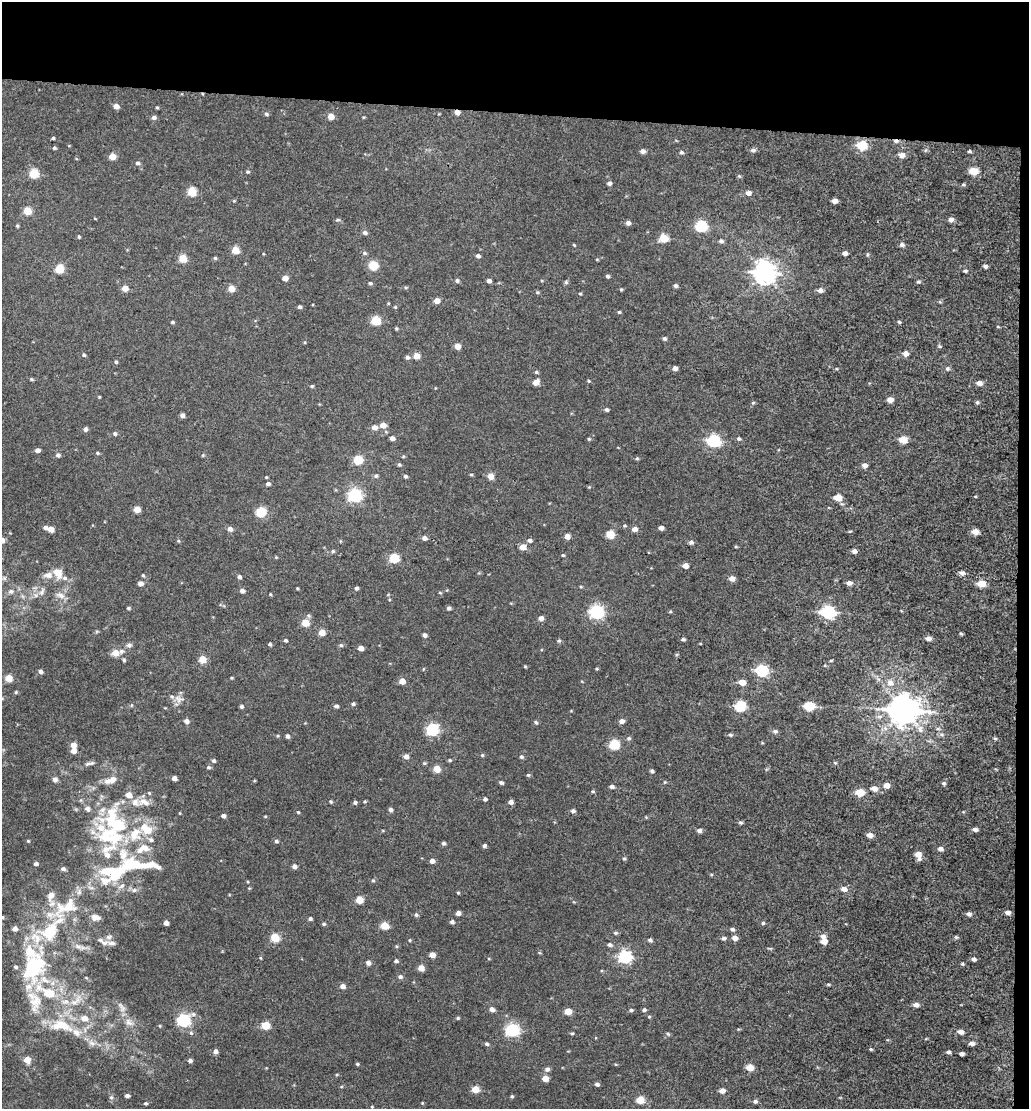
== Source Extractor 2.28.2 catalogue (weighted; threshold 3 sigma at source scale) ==
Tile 2 of 2 x 2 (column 2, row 1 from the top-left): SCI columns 2739-3765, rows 1991-3097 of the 4785 x 4449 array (HDU 1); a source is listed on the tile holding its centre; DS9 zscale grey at full resolution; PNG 1031 x 1111 px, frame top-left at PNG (2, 2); no overlay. Shown black and unused: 11% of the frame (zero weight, under 3 of 5 exposures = <1% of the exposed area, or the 3 px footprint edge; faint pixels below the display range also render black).
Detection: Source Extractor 2.28.2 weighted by HDU 2 'WHT'; one run over the whole footprint, this tile lists its part. Background 0.00344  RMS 0.0033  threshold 0.0147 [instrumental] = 3 sigma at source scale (4.5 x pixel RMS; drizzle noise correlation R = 1.50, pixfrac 1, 0.0396/0.0396 arcsec/px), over >= 5 px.
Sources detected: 385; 1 cosmic-ray / hot-pixel residue — not listed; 34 inside a brighter listed object's ellipse — not listed separately; the other 350 listed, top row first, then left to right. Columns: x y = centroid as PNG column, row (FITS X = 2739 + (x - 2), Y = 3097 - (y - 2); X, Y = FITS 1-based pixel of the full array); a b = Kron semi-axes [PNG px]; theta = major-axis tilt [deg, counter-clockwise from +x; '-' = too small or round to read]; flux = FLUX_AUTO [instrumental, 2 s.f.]
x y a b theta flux
116 106 5 4 - 2.3
157 107 4 3 - 0.38
457 112 4 4 - 2.2
266 114 6 4 -18 0.57
331 116 5 4 - 3.7
154 117 5 5 - 1.1
53 138 3 3 - 0.44
862 145 6 5 - 14
54 148 4 4 - 0.61
753 150 6 5 - 1
642 151 5 5 - 1.2
969 151 4 3 - 0.47
681 152 6 5 - 0.74
902 155 7 6 - 2.1
112 156 5 5 - 5.3
138 163 5 5 - 0.78
974 171 6 5 - 7.9
248 172 4 4 - 0.5
34 174 5 5 - 13
739 176 5 4 - 0.42
609 183 5 4 - 1.1
963 184 5 4 - 0.44
192 192 5 5 - 12
748 193 5 5 - 1.8
234 201 5 3 - 0.29
835 201 5 4 - 1.8
27 211 5 5 - 8.5
338 220 6 5 - 0.51
951 220 6 5 - 1.3
628 223 4 4 - 1.4
17 226 5 4 - 0.4
701 226 7 6 - 30
365 232 6 5 - 0.88
79 237 4 3 - 0.37
663 238 5 5 - 9.2
721 241 6 5 - 0.82
574 245 4 3 - 0.32
902 245 6 5 - 0.83
235 250 5 5 - 7.2
364 253 6 5 - 0.61
845 253 5 4 - 1.4
867 254 6 3 82 0.39
478 256 4 4 - 0.95
183 258 5 5 - 7.8
215 258 5 4 - 0.49
597 259 5 3 - 0.27
373 265 5 5 - 13
985 266 5 4 - 0.77
59 269 5 5 - 12
965 271 5 3 - 0.51
765 273 8 8 - 260
607 276 5 4 - 0.59
285 278 4 4 - 2.8
457 281 5 5 - 0.75
489 281 4 4 - 1.2
566 282 5 5 - 0.56
918 282 6 4 -2 0.52
370 283 5 4 - 0.56
675 286 5 4 - 0.74
125 288 5 5 - 3.1
231 289 5 5 - 4.1
621 289 4 3 - 0.36
820 290 6 5 - 1.3
537 292 5 4 - 0.43
580 294 4 4 - 0.33
437 301 5 5 - 2.7
299 307 4 4 - 0.69
395 307 4 4 - 0.3
619 312 4 3 - 0.43
376 321 5 5 - 14
173 322 4 3 - 0.48
899 322 5 4 - 0.44
998 327 5 3 - 0.27
396 328 4 4 - 0.38
664 339 5 4 - 0.71
457 346 5 4 - 3.2
939 346 5 4 - 0.45
905 353 6 5 - 1.7
84 355 5 4 - 0.49
417 356 5 5 - 3.6
407 357 5 5 - 0.91
116 362 5 4 - 0.51
675 368 4 4 - 1.3
947 369 5 5 - 0.67
536 372 5 5 - 0.46
31 379 5 4 - 0.42
589 381 4 4 - 0.35
536 382 6 5 - 2.6
979 383 6 5 - 1.8
312 386 4 4 - 0.42
99 397 4 3 - 0.26
890 400 5 5 - 2.2
977 402 5 5 - 0.51
753 403 6 4 42 0.44
606 410 5 4 - 0.68
182 415 4 4 - 1.4
383 425 6 5 - 2.7
374 427 6 5 - 1.8
85 429 5 4 - 1
115 434 5 5 - 0.72
392 438 5 4 - 1.4
589 439 5 4 - 0.4
739 439 5 5 - 0.59
903 440 6 5 - 5.9
713 441 6 6 - 44
38 450 5 4 - 1.5
97 453 5 4 - 0.42
58 455 6 5 - 0.94
203 455 5 4 - 0.33
637 458 5 4 - 0.42
358 460 5 5 - 13
399 465 5 5 - 0.53
864 465 6 5 - 1.4
471 474 5 3 - 0.33
376 476 6 5 - 0.65
405 476 4 4 - 0.72
491 476 5 5 - 3.1
266 477 3 3 - 0.28
268 484 5 4 - 0.88
589 487 4 4 - 0.27
355 495 6 6 - 61
838 498 5 5 - 5.3
137 509 5 4 - 4.7
261 512 5 5 - 18
45 528 5 4 - 0.91
661 528 4 4 - 1.2
51 529 5 4 - 2.9
230 529 6 5 - 1.5
635 529 5 5 - 1.8
850 531 5 3 - 0.29
975 532 6 5 - 2.9
610 534 5 5 - 9.4
567 536 5 4 - 2.5
424 538 5 4 - 1.3
2 540 5 5 - 3
530 540 5 5 - 1.1
691 542 6 5 - 0.83
523 547 5 5 - 3.4
736 547 5 3 - 0.32
333 551 5 4 - 0.49
854 551 5 4 - 1.2
563 555 4 3 - 0.39
276 557 4 4 - 0.28
394 558 6 5 - 13
685 566 5 5 - 2.2
58 573 16 13 -54 3.5
962 573 7 5 -11 1.1
143 575 4 4 - 0.38
239 577 5 4 - 0.88
4 578 6 5 - 0.66
732 579 6 5 - 1.8
140 583 5 4 - 1.9
849 583 6 5 - 1.3
981 584 6 5 - 6
297 588 4 3 - 0.28
356 588 4 4 - 0.75
11 591 8 7 - 1.1
242 591 5 4 - 1.3
42 592 12 6 62 1.5
440 593 5 3 - 0.31
270 594 3 3 - 0.3
60 595 14 7 -19 1.9
128 608 5 4 - 0.47
449 608 4 4 - 0.78
596 612 6 6 - 64
670 612 5 3 - 0.31
828 612 7 6 - 56
308 616 6 6 - 0.61
541 618 4 4 - 1.9
305 623 5 5 - 7
322 633 5 5 - 3.9
961 633 5 3 - 0.41
425 635 5 4 - 0.96
929 638 6 5 - 1.5
683 639 5 4 - 0.52
286 640 5 4 - 0.57
559 641 6 5 - 0.52
270 644 4 4 - 0.58
129 645 8 6 18 0.88
341 645 6 5 - 0.56
361 648 4 4 - 2.3
116 653 8 5 12 4.7
202 659 5 5 - 6.9
124 660 5 4 - 0.5
831 660 5 3 - 0.3
525 666 4 3 - 0.31
423 669 5 3 - 0.26
597 669 5 3 - 0.31
762 671 6 6 - 31
40 672 5 4 - 1
9 678 5 5 - 6.3
231 678 4 3 - 0.32
402 681 5 4 - 3.6
742 682 5 5 - 3.7
890 683 11 9 -47 2.8
16 692 5 4 - 0.39
179 699 15 9 -11 2.2
353 704 5 4 - 0.57
241 706 4 4 - 0.67
336 706 5 4 - 0.85
740 706 6 6 - 21
809 706 7 5 -8 15
904 710 11 9 -2 610
186 721 5 4 - 1.5
622 721 5 5 - 1.6
536 722 6 4 -48 0.54
432 730 6 6 - 42
775 731 7 5 11 0.89
942 734 8 6 -2 0.87
730 735 6 5 - 0.63
277 736 5 4 - 0.36
287 736 4 4 - 0.94
629 738 6 5 - 0.65
995 739 6 4 -2 0.45
614 744 5 5 - 20
73 745 5 4 - 2.6
74 751 5 5 - 2.5
482 755 5 4 - 0.41
406 757 5 5 - 1.5
521 757 5 5 - 0.59
450 760 5 4 - 0.44
213 761 5 5 - 0.67
92 763 10 5 25 0.82
835 763 5 4 - 0.43
208 767 6 4 -13 0.58
437 769 5 5 - 5.5
652 771 5 4 - 0.68
528 775 5 5 - 0.49
174 778 4 4 - 1.7
55 779 6 6 - 1.2
665 782 4 4 - 0.34
501 783 5 4 - 0.75
944 783 6 5 - 0.64
887 785 6 6 - 2.2
612 787 5 4 - 1
874 788 6 5 - 2.4
593 791 5 4 - 0.39
149 793 5 4 - 0.38
860 793 6 5 - 8
485 799 5 4 - 0.65
365 801 5 3 - 0.32
144 802 17 9 -12 2.9
331 802 4 4 - 0.45
355 802 5 4 - 0.67
511 802 5 4 - 1.6
391 809 5 5 - 0.82
573 811 5 4 - 0.85
298 812 4 3 - 0.34
180 813 4 3 - 0.23
223 816 5 4 - 1
265 816 5 3 - 0.32
115 822 51 32 -60 35
740 822 5 5 - 0.6
975 829 6 4 -9 1.1
699 830 5 5 - 1.1
870 835 6 5 - 1.9
28 841 4 4 - 0.35
276 841 6 4 -17 0.62
443 843 4 4 - 0.72
484 846 4 4 - 0.8
940 849 6 5 - 1.3
918 855 9 5 -71 3.3
624 859 5 4 - 0.4
432 861 5 5 - 1.4
36 864 5 4 - 0.89
294 866 5 5 - 1.2
63 869 5 4 - 0.89
116 874 21 17 1 9.6
373 880 5 4 - 0.43
844 889 6 5 - 2
134 890 8 6 5 0.93
458 893 4 4 - 0.34
359 900 5 5 - 6.6
68 905 46 23 45 17
458 913 4 4 - 1.7
1008 913 6 5 - 1.3
969 914 6 5 - 1.1
416 915 5 5 - 0.57
95 917 11 7 -9 1.6
310 919 4 4 - 0.71
452 922 5 4 - 0.77
166 923 4 4 - 2
763 923 4 4 - 0.52
324 924 5 4 - 0.48
384 926 5 5 - 7.9
15 929 5 5 - 1.4
733 929 6 5 - 0.72
615 933 6 4 0 0.56
956 937 5 5 - 0.47
275 938 5 5 - 12
724 938 5 4 - 0.79
735 938 5 5 - 1.8
410 940 4 3 - 0.32
650 940 5 4 - 0.79
824 941 6 5 - 3.2
105 943 11 7 -16 1.4
609 945 6 5 - 0.8
78 946 15 5 -20 1.6
770 948 7 3 -13 0.34
432 955 5 4 - 2.6
625 957 6 6 - 52
261 958 5 3 - 0.29
974 959 5 4 - 0.9
396 961 5 4 - 0.72
368 963 5 4 - 1.3
962 964 5 4 - 0.42
34 967 44 28 67 28
421 968 5 4 - 3.6
400 977 6 5 - 0.81
828 984 5 4 - 0.38
342 986 5 4 - 1.7
74 1002 11 7 -5 1.9
916 1005 6 5 - 1.6
121 1007 16 7 -60 1.9
492 1009 5 5 - 1.6
631 1010 5 4 - 0.59
644 1010 5 4 - 0.6
568 1011 5 5 - 5.4
649 1017 4 4 - 0.36
458 1018 5 4 - 0.41
183 1020 7 6 - 47
129 1022 13 9 -41 2.4
61 1025 37 16 -11 11
266 1025 5 5 - 9.4
512 1030 6 6 - 54
960 1032 6 5 - 1.5
191 1033 6 5 - 0.58
572 1033 4 4 - 0.4
668 1034 6 4 -29 0.51
972 1043 6 4 3 1.3
487 1044 5 5 - 0.61
871 1049 4 3 - 0.43
215 1051 5 5 - 1.3
948 1052 5 4 - 0.75
962 1054 4 4 - 0.91
27 1060 5 5 - 3.7
190 1061 5 4 - 0.99
357 1064 4 3 - 0.4
750 1067 5 5 - 5.1
547 1069 6 5 - 1.2
545 1078 5 4 - 3.8
597 1084 4 4 - 0.85
475 1089 5 5 - 6.2
722 1091 5 5 - 2
127 1096 4 4 - 1.2
512 1096 4 4 - 0.43
111 1097 6 5 - 0.65
640 1100 5 5 - 7.4
755 1101 5 5 - 0.78
146 1103 4 4 - 0.48
Overlapping masked pixels (flux is a lower limit): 1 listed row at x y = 457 112
Isophote crosses this tile's border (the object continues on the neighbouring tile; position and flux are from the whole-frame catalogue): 1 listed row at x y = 2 540